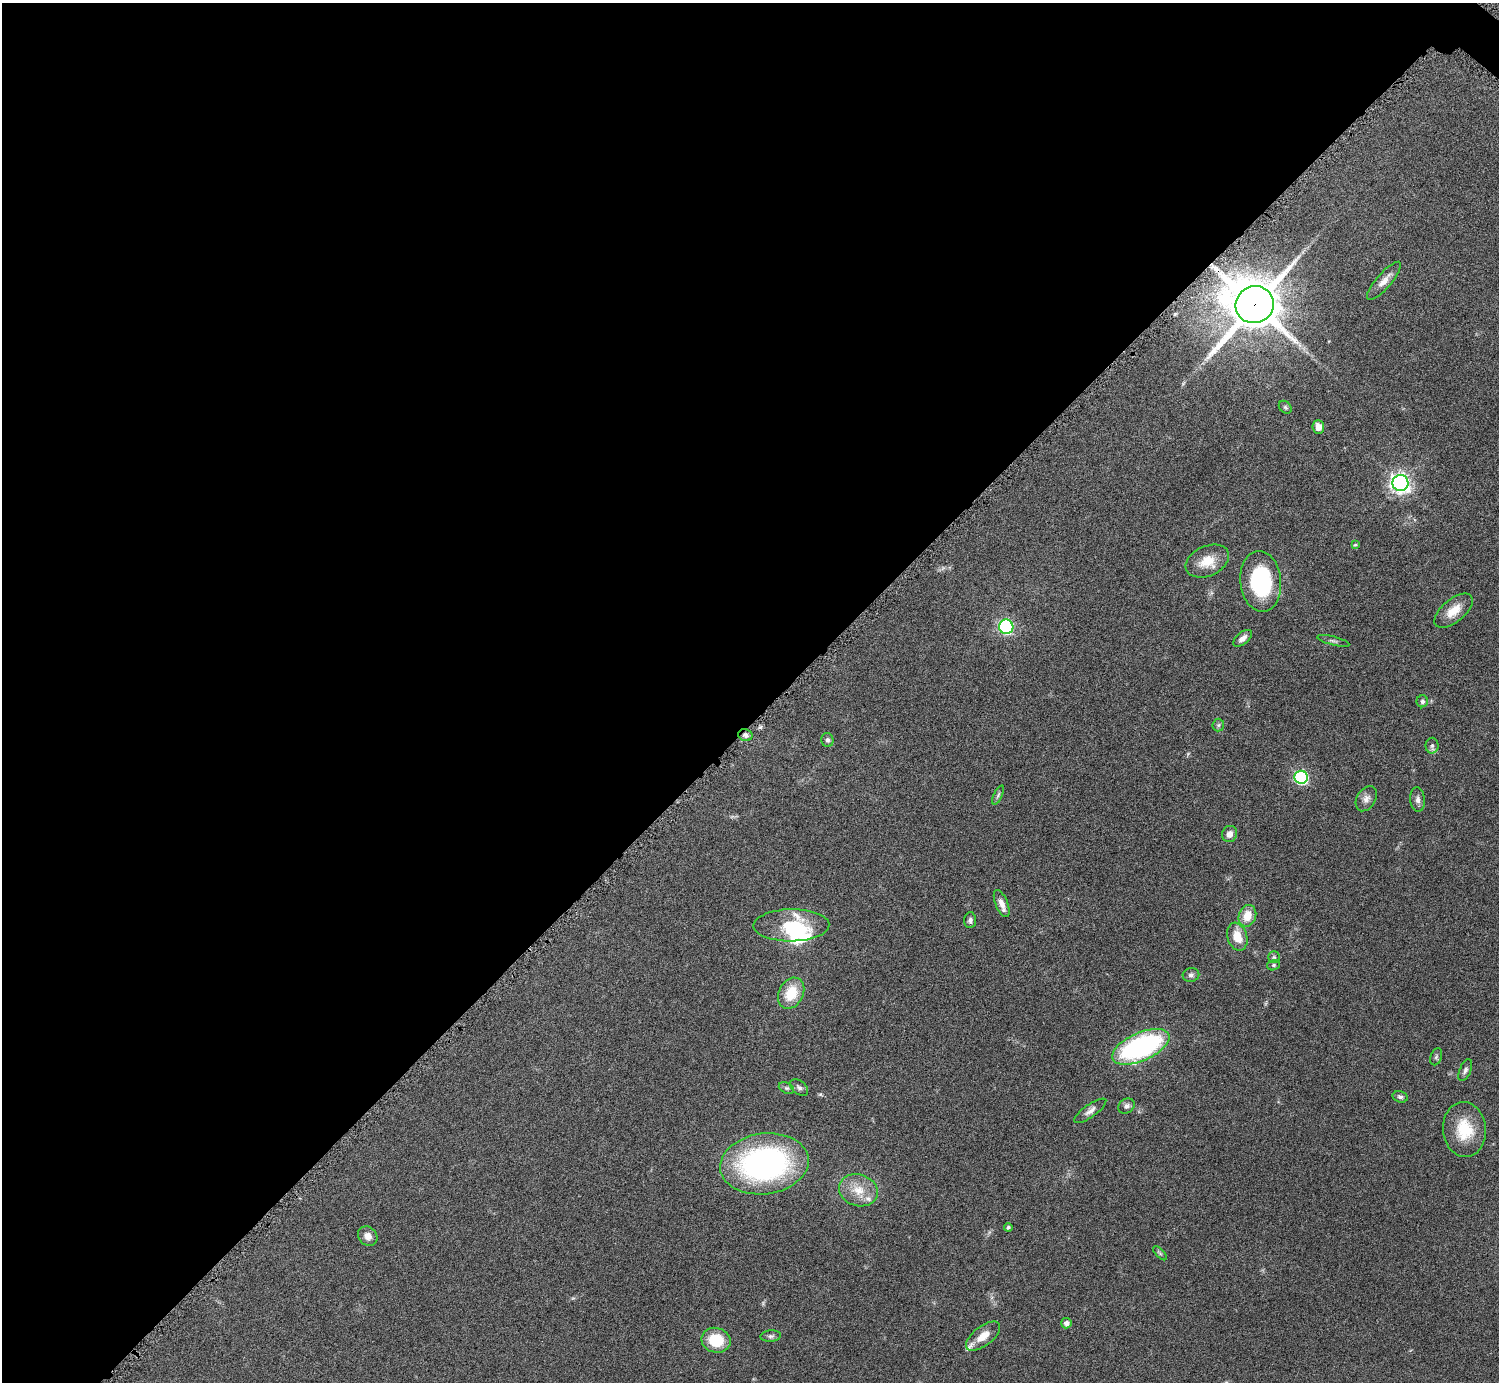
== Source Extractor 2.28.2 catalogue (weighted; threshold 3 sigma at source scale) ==
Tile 5 of 4 x 4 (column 1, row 2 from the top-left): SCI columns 8-1504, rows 2932-4311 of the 6004 x 6005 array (HDU 1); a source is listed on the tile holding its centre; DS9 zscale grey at full resolution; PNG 1501 x 1384 px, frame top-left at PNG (2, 3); each listed source drawn as its Kron ellipse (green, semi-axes under 4 px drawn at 4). Shown black and unused: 52% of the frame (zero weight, under 4 of 8 exposures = <1% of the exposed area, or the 3 px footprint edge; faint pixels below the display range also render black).
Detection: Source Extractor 2.28.2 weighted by HDU 2 'WHT'; one run over the whole footprint, this tile lists its part. Background 0.0788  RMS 0.0048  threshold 0.0195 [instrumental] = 3 sigma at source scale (4.09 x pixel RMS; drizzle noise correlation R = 1.36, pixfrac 0.8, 0.05/0.05 arcsec/px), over >= 5 px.
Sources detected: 53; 1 inside a brighter object's white glare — neither listed nor drawn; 3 inside a brighter listed object's ellipse — not listed separately; the other 49 listed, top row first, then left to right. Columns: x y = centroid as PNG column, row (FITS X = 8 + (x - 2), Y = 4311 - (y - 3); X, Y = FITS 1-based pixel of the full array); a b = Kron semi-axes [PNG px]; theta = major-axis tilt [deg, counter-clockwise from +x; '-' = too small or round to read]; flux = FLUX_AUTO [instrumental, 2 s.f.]
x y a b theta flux
1384 281 24 7 49 3.8
1255 305 19 18 - 1900
1285 407 7 5 -45 0.81
1318 427 7 6 - 3.4
1400 483 8 8 - 200
1355 545 4 3 - 0.47
1207 561 23 15 25 8.2
1261 581 30 20 -84 39
1454 611 23 11 40 6.9
1006 627 7 7 - 58
1243 638 11 6 39 2.1
1333 641 16 3 -15 0.96
1422 701 6 6 - 1
1218 725 6 6 - 0.82
745 735 7 6 - 1.4
827 740 7 6 - 1.3
1432 746 8 6 89 1.2
1301 777 7 6 - 59
998 795 10 4 64 1
1366 799 13 9 58 2.5
1418 799 12 7 -85 1.9
1230 834 8 7 - 2.7
1002 904 14 6 -69 2.8
1247 916 11 8 70 6.5
970 920 8 6 85 1.2
791 925 38 16 1 20
1237 937 14 10 -72 7.2
1274 957 5 5 - 0.72
1274 965 6 5 - 0.73
1191 975 8 7 - 1.2
791 993 16 12 63 12
1141 1047 31 14 24 82
1436 1057 9 5 70 0.89
1465 1070 11 5 67 1.4
786 1088 8 5 -26 0.94
799 1088 10 6 -41 1.4
1400 1097 8 5 -16 1.1
1126 1106 8 7 - 1.4
1090 1111 19 6 35 2.4
1464 1129 27 21 -85 15
764 1164 45 30 8 110
858 1190 20 15 -18 8.5
1008 1227 4 4 - 0.81
368 1236 10 9 - 2.8
1160 1253 9 3 -45 0.7
1066 1323 5 5 - 1.9
771 1336 10 5 6 1.2
983 1336 20 9 38 5.5
716 1340 14 12 -12 13
Overlapping masked pixels (flux is a lower limit): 2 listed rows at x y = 1255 305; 745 735